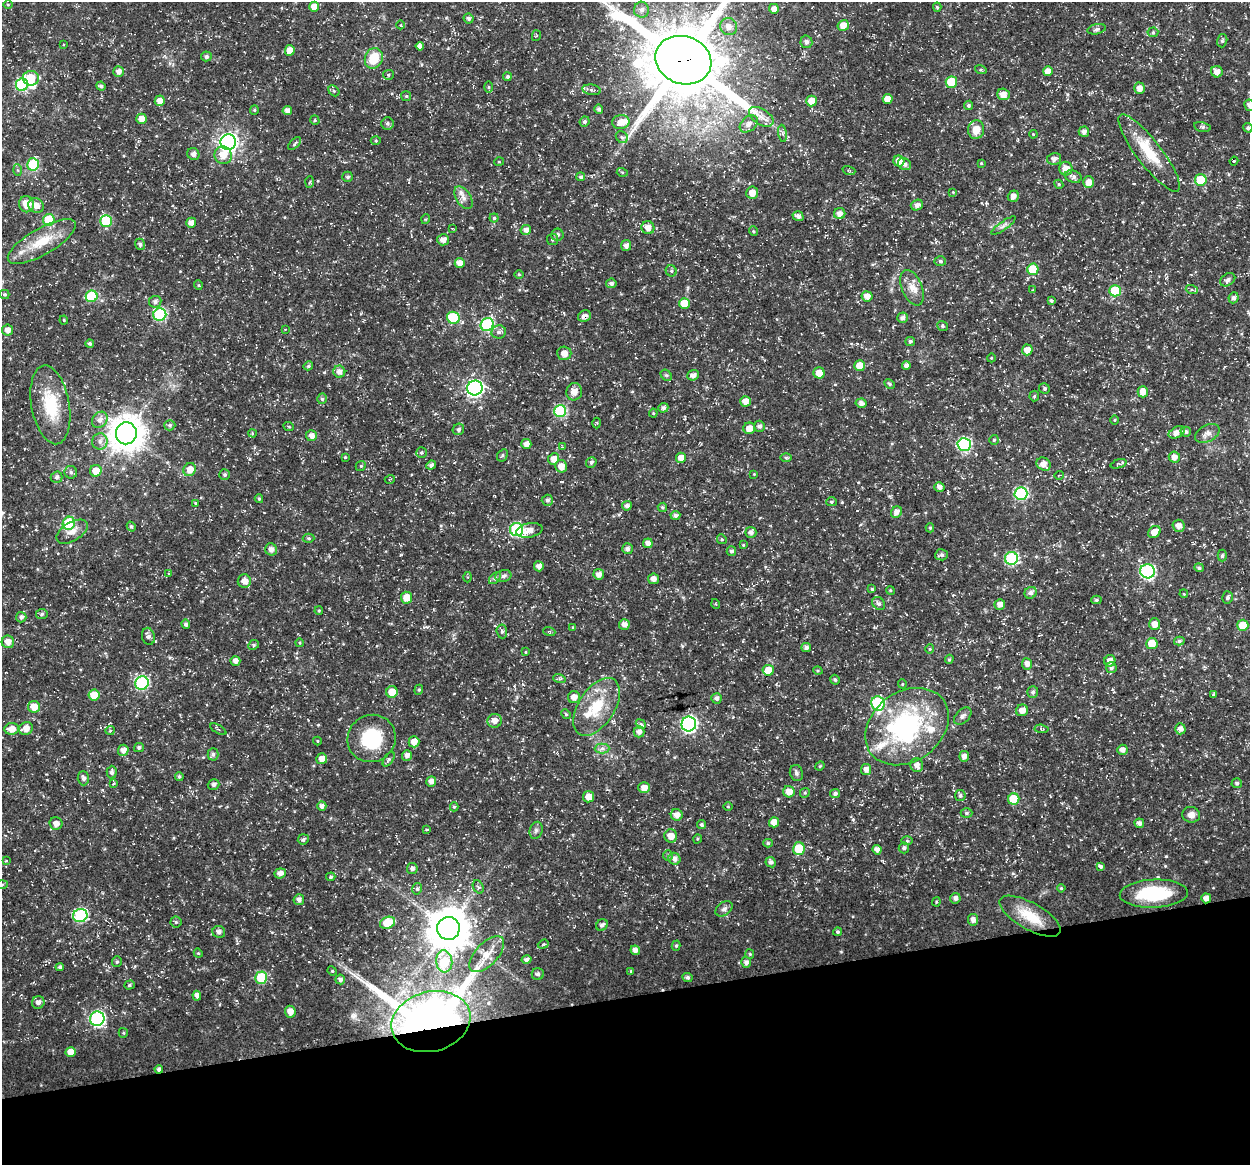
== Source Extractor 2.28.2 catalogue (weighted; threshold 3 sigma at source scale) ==
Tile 14 of 4 x 4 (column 2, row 4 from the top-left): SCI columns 1300-2547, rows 46-1208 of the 5044 x 4838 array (HDU 1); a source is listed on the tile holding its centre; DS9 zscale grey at full resolution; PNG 1252 x 1167 px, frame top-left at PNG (2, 2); each listed source drawn as its Kron ellipse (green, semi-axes under 4 px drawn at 4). Shown black and unused: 14% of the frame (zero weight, under 3 of 5 exposures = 3% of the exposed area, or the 3 px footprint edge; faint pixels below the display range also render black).
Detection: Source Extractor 2.28.2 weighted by HDU 2 'WHT'; one run over the whole footprint, this tile lists its part. Background 0.0242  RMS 0.0022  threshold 0.00992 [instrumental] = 3 sigma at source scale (4.5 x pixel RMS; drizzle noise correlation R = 1.50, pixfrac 1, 0.0396/0.0396 arcsec/px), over >= 5 px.
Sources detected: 417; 3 inside a brighter object's white glare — neither listed nor drawn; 7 inside a brighter listed object's ellipse — not listed separately; the other 407 listed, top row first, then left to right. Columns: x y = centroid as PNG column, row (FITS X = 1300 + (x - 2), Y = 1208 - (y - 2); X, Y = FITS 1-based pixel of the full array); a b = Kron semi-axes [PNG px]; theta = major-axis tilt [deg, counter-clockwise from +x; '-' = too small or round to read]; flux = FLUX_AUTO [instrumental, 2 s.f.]
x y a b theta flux
8 4 5 3 - 0.23
314 7 5 5 - 2
937 7 4 4 - 0.36
774 9 5 5 - 1.2
641 10 8 7 - 1.1
469 18 5 4 - 0.59
401 25 4 3 - 0.18
843 25 6 5 - 1.8
729 27 9 8 - 1.7
1097 29 9 5 14 0.54
1153 32 5 5 - 0.32
536 36 5 4 - 0.27
1222 41 7 5 75 0.38
806 42 6 6 - 0.69
63 44 4 3 - 0.18
420 46 4 4 - 0.97
290 50 5 5 - 2.3
206 56 5 5 - 0.54
374 58 10 8 68 5.5
683 60 28 24 -19 2300
981 70 6 4 -18 0.28
119 71 5 5 - 1.2
1048 71 5 4 - 1.7
1217 72 6 5 - 1.3
388 75 5 5 - 0.38
507 77 4 4 - 0.42
31 78 8 7 - 5.1
951 82 5 5 - 7.3
22 85 6 6 - 19
101 86 4 4 - 0.66
489 87 5 3 - 0.24
1140 88 6 5 - 1.4
592 90 9 5 -10 0.68
334 91 6 4 -46 0.32
1003 94 6 5 - 1.9
406 96 5 5 - 0.31
888 99 5 5 - 2.2
160 101 5 5 - 1.7
811 101 5 5 - 2.5
968 105 4 4 - 0.48
1249 105 6 5 - 0.88
599 109 4 4 - 0.57
254 110 5 4 - 0.27
287 111 5 4 - 1.2
761 117 14 7 -32 1.8
142 119 5 5 - 1.8
315 120 5 4 - 0.29
585 122 5 5 - 0.56
621 122 8 7 - 2.3
387 123 6 6 - 0.57
749 124 10 7 41 1.3
1202 127 8 5 -11 0.49
1248 128 5 4 - 0.5
976 130 9 8 - 2.7
1084 132 5 5 - 0.85
783 133 8 4 -81 0.51
1033 134 4 3 - 0.19
622 137 6 5 - 0.47
376 141 5 3 - 0.23
228 142 8 7 - 100
295 143 8 3 47 0.35
1149 153 47 12 -53 7.4
193 154 6 5 - 0.77
223 155 9 8 - 2.3
1054 159 7 6 - 0.88
899 161 5 5 - 1.9
1234 161 4 3 - 0.17
499 162 5 3 - 0.19
981 163 4 4 - 0.19
33 164 6 6 - 11
905 164 7 5 -32 0.94
1066 169 7 6 - 2.2
17 170 6 4 -88 0.3
849 171 7 4 -18 0.32
622 172 5 3 - 0.22
348 177 5 5 - 0.45
581 177 4 4 - 0.45
1073 177 8 6 -21 0.67
1201 180 6 5 - 7.8
310 182 6 4 86 0.35
1089 182 6 5 - 1.6
1059 184 5 4 - 0.26
953 192 4 4 - 0.18
752 193 6 6 - 1.6
1013 196 6 5 - 1
463 198 12 7 -58 1.3
27 204 8 7 - 3.1
36 205 8 7 - 1.5
917 205 6 5 - 1.1
840 213 6 5 - 1.3
798 216 5 4 - 0.91
494 218 4 4 - 0.36
426 219 5 3 - 0.2
49 220 6 5 - 8.4
106 221 6 6 - 13
191 223 5 5 - 1.2
1003 226 14 4 35 0.82
452 228 4 2 - 0.18
648 228 6 6 - 1.6
526 230 5 5 - 1
753 231 5 3 - 0.24
557 235 6 6 - 0.61
552 239 6 5 - 0.39
443 240 6 5 - 1.4
42 241 38 13 30 6.9
140 244 6 5 - 0.6
626 245 5 5 - 1
940 261 6 5 - 0.41
460 263 5 5 - 1.5
1033 269 5 5 - 5.8
671 271 6 5 - 0.42
519 274 5 3 - 0.2
1228 280 8 6 35 0.73
611 283 5 5 - 0.71
198 285 5 3 - 0.2
912 288 18 10 -67 2.3
1033 289 4 2 - 0.15
1192 290 6 4 -18 0.43
1115 291 5 5 - 10
4 294 5 4 - 0.32
92 296 6 5 - 12
867 296 6 5 - 1.5
1234 298 5 5 - 0.71
1051 300 4 3 - 0.37
155 302 6 6 - 0.79
684 303 5 5 - 4.1
160 315 6 6 - 24
584 316 7 5 27 0.93
453 318 6 6 - 11
902 318 5 5 - 0.77
64 320 4 4 - 0.22
487 325 7 6 - 23
942 326 5 4 - 0.37
285 329 4 2 - 0.15
7 330 5 5 - 1.4
499 332 7 6 - 0.76
910 341 5 4 - 0.48
90 343 4 4 - 0.49
1027 350 5 5 - 1.8
564 353 7 6 - 1.4
991 358 4 3 - 0.19
308 366 5 4 - 0.41
860 366 5 5 - 3.7
906 366 4 4 - 0.98
339 372 6 6 - 1.2
819 373 5 5 - 2.5
666 375 6 5 - 0.39
693 375 5 5 - 1
890 384 6 4 -29 0.36
475 388 8 7 - 57
1044 388 5 5 - 0.41
574 392 9 8 - 1.6
1143 392 6 5 - 1.8
1034 396 5 5 - 0.32
322 399 5 4 - 0.39
745 401 5 5 - 1.6
861 403 5 4 - 1
50 405 40 19 -80 9.5
663 408 5 5 - 0.63
560 411 6 6 - 19
653 413 4 4 - 0.23
100 420 9 7 48 1.2
1115 420 4 3 - 0.19
597 423 5 3 - 0.21
170 425 5 5 - 0.44
759 426 5 5 - 0.69
289 427 5 3 - 0.2
749 428 6 5 - 1.8
458 429 6 5 - 0.56
1177 432 8 5 28 1.4
1186 432 5 5 - 0.62
126 433 11 10 - 450
252 433 4 2 - 0.16
1207 433 13 8 28 1.3
311 436 5 5 - 1.2
994 440 5 5 - 0.39
100 441 8 7 - 1
526 444 5 5 - 1.3
964 444 6 6 - 29
562 447 3 3 - 0.16
421 453 5 5 - 0.37
502 455 6 5 - 0.36
345 457 4 4 - 0.19
1174 457 5 5 - 1.3
681 458 5 5 - 1.6
786 458 6 4 -1 0.33
553 459 5 5 - 1.9
591 462 5 5 - 0.67
1044 464 7 6 - 1.6
1119 464 8 3 19 0.39
431 465 5 4 - 0.69
361 466 5 4 - 0.32
561 466 6 6 - 1.9
190 470 7 6 - 2.3
96 471 6 5 - 2.7
71 472 6 6 - 0.56
754 474 3 3 - 0.15
225 475 5 5 - 0.47
1059 475 5 3 - 0.21
56 477 6 5 - 0.52
390 479 5 3 - 0.23
939 487 5 4 - 0.97
1021 494 6 6 - 25
259 499 4 3 - 0.32
547 500 5 5 - 0.55
831 502 5 4 - 0.33
195 503 4 3 - 0.25
627 506 5 4 - 0.74
662 507 5 4 - 0.33
896 512 6 5 - 1.2
675 515 5 4 - 0.65
69 523 7 6 - 13
1179 526 6 6 - 1.2
131 527 5 4 - 0.4
930 528 4 4 - 0.28
517 529 6 6 - 22
529 530 13 7 11 1.8
72 532 17 9 31 2
751 532 5 5 - 0.88
1154 532 7 5 38 2.1
309 538 6 4 -2 0.36
722 539 5 4 - 0.28
648 543 5 4 - 1
743 545 4 4 - 0.2
271 549 6 6 - 1.2
627 549 5 5 - 0.73
731 551 5 4 - 0.5
941 555 6 5 - 0.63
1222 556 6 4 -90 0.41
1011 558 6 6 - 21
539 566 5 5 - 1.2
1199 568 5 4 - 0.48
1147 571 7 7 - 35
169 574 4 2 - 0.16
599 574 5 5 - 1.1
503 576 8 6 17 0.59
468 577 5 3 - 0.22
495 578 7 4 46 0.45
653 579 5 5 - 0.95
244 581 6 6 - 1.6
872 589 4 4 - 0.26
890 590 4 3 - 0.22
1031 593 6 5 - 0.94
1184 594 4 3 - 0.18
1228 597 6 5 - 0.55
406 598 6 5 - 2.3
1096 600 5 4 - 0.34
879 603 7 5 -50 0.65
716 604 5 3 - 0.18
1000 604 5 5 - 1.2
319 611 4 3 - 0.27
42 614 6 5 - 0.45
21 617 5 5 - 0.65
186 624 5 4 - 0.57
1155 624 6 5 - 1.5
624 625 5 5 - 1.2
1243 625 5 5 - 5.2
573 627 4 3 - 0.22
502 631 7 5 -85 0.56
549 631 6 4 -19 0.28
148 636 8 6 -75 0.75
1179 641 5 4 - 0.4
8 642 6 6 - 1.6
300 643 4 3 - 0.22
1152 644 5 5 - 3.9
254 645 6 4 24 0.35
806 647 5 4 - 0.77
930 649 5 4 - 0.25
525 652 4 3 - 0.16
949 659 5 4 - 0.29
235 661 5 4 - 1.2
1110 661 6 5 - 1.2
1027 664 5 5 - 1.1
1111 668 5 5 - 0.52
768 670 5 5 - 3.4
818 671 5 3 - 0.23
559 678 6 4 -19 0.45
835 680 5 4 - 0.43
142 683 7 6 - 26
902 684 5 4 - 0.25
419 690 5 4 - 0.3
392 692 6 5 - 2.9
1033 692 6 5 - 0.57
94 695 5 5 - 4.4
1213 695 4 3 - 0.34
574 697 6 6 - 1.5
716 698 5 5 - 0.75
878 704 7 6 - 20
34 707 6 5 - 2.5
597 707 32 18 57 8.1
1022 710 6 5 - 1.7
566 714 5 4 - 0.31
963 716 10 6 45 0.75
495 721 7 7 - 1.5
641 724 5 4 - 0.38
689 724 7 7 - 54
907 727 45 34 37 32
26 728 7 6 - 1.7
12 729 7 5 4 2.3
218 729 9 2 -31 0.27
1041 729 7 3 -6 0.23
1180 729 5 5 - 1.1
110 730 5 4 - 0.29
639 732 5 5 - 1.1
372 738 24 23 - 12
317 741 4 4 - 0.22
414 742 5 5 - 1.9
139 747 5 4 - 0.53
602 748 7 5 1 0.62
123 750 5 5 - 1.3
1122 750 5 5 - 1.2
213 754 6 5 - 0.53
407 755 5 5 - 0.9
964 756 5 4 - 1.1
322 759 5 5 - 1.7
389 759 8 4 55 0.45
917 765 7 6 - 1.3
820 766 5 4 - 0.24
866 769 5 5 - 1.2
112 772 6 5 - 0.68
796 773 8 6 -74 0.59
179 777 4 4 - 0.43
83 778 7 5 -89 0.63
431 781 5 5 - 1.2
1237 783 5 5 - 0.5
113 784 3 2 - 0.2
214 784 6 5 - 0.8
644 788 6 5 - 1.5
789 792 6 5 - 2
805 793 5 4 - 0.31
835 793 5 4 - 0.52
960 795 5 5 - 0.53
589 797 5 5 - 2
1014 799 5 5 - 6.4
322 806 4 4 - 0.87
454 807 4 4 - 0.32
728 807 4 3 - 0.19
967 813 6 5 - 0.41
677 815 6 6 - 1.4
1191 815 9 8 - 1.3
774 822 5 5 - 2
56 823 6 6 - 1.3
1139 823 5 4 - 0.71
702 825 5 4 - 0.43
427 829 4 3 - 0.22
536 830 9 6 74 0.66
671 836 6 6 - 1.8
303 839 6 5 - 0.48
697 839 5 3 - 0.22
907 841 6 4 -1 0.31
768 843 4 4 - 0.37
904 848 5 5 - 0.64
799 849 6 6 - 6.2
877 850 5 4 - 1.1
668 855 5 5 - 0.39
674 859 6 5 - 1.1
6 861 4 2 - 0.16
771 862 5 5 - 0.72
1101 866 4 3 - 0.63
412 869 5 5 - 0.71
280 873 5 5 - 1.2
331 877 5 4 - 0.3
2 885 6 4 2 0.27
478 887 7 5 -59 0.5
1061 888 4 4 - 0.28
417 889 6 4 76 0.44
1154 894 34 14 3 13
955 898 5 5 - 0.93
1206 898 5 5 - 1.3
299 900 5 5 - 0.92
936 902 4 4 - 0.25
724 909 9 6 35 0.7
80 915 7 6 - 24
1030 916 34 13 -29 6.2
973 920 6 5 - 1.1
176 922 5 5 - 0.41
388 923 8 5 23 6.4
602 925 6 5 - 0.69
448 928 11 11 - 710
219 932 6 6 - 0.85
837 932 4 4 - 0.45
543 944 5 4 - 0.28
676 946 5 4 - 0.39
635 950 5 4 - 1.1
198 953 5 3 - 0.23
487 954 22 11 47 3.1
750 954 4 4 - 0.24
526 960 5 4 - 0.65
444 961 11 8 -84 7.9
117 962 5 5 - 0.42
746 962 5 5 - 0.87
60 967 4 4 - 0.54
332 971 5 4 - 0.29
631 971 4 3 - 0.23
538 974 6 6 - 0.56
687 977 5 4 - 0.53
261 978 6 6 - 9.4
340 979 5 5 - 0.67
129 985 5 4 - 0.38
197 996 5 4 - 0.83
38 1002 6 6 - 0.9
290 1012 6 5 - 1.8
97 1019 7 7 - 37
431 1022 40 30 14 380
123 1033 5 4 - 0.25
71 1052 5 5 - 2.6
159 1069 4 4 - 0.6
Overlapping masked pixels (flux is a lower limit): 5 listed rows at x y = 683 60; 584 316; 1206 898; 431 1022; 159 1069
Isophote crosses this tile's border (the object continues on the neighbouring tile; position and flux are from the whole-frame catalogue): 3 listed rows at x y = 683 60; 1249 105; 2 885